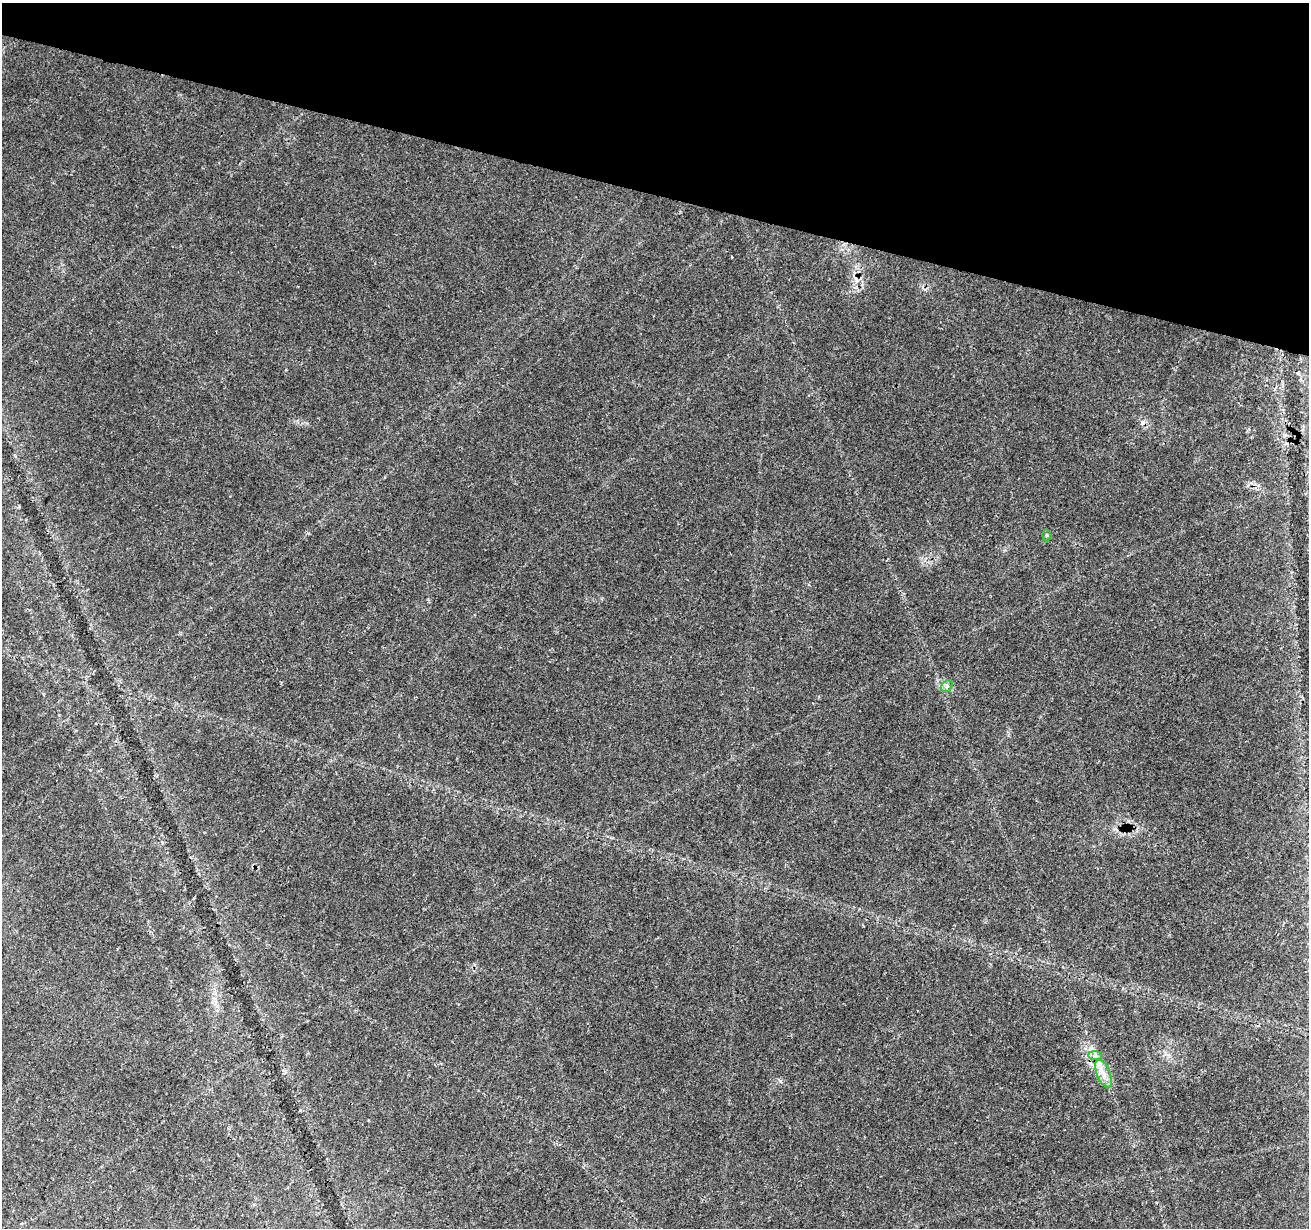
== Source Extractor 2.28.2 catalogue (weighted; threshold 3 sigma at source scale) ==
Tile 2 of 4 x 4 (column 2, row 1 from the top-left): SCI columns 1317-2623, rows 3963-5188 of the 5237 x 5409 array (HDU 1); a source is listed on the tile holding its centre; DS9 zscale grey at full resolution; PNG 1311 x 1230 px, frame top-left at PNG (2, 3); each listed source drawn as its Kron ellipse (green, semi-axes under 4 px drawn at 4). Shown black and unused: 16% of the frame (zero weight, under 3 of 4 exposures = <1% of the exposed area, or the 3 px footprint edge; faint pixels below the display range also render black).
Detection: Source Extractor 2.28.2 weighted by HDU 2 'WHT'; one run over the whole footprint, this tile lists its part. Background 0.0274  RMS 0.0023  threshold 0.0105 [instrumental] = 3 sigma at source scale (4.5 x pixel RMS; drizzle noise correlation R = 1.50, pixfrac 1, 0.0396/0.0396 arcsec/px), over >= 5 px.
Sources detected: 6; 2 cosmic-ray / hot-pixel residue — neither listed nor drawn; the other 4 listed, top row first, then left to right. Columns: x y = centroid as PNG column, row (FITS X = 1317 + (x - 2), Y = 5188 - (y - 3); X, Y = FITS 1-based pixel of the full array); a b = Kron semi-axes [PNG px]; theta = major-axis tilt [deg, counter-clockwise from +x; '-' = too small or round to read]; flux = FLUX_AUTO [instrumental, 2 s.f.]
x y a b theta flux
1047 535 6 4 90 0.33
947 686 6 5 - 0.56
1095 1056 7 4 -1 0.7
1104 1074 14 7 -67 2
Overlapping masked pixels (flux is a lower limit): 1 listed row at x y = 1104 1074